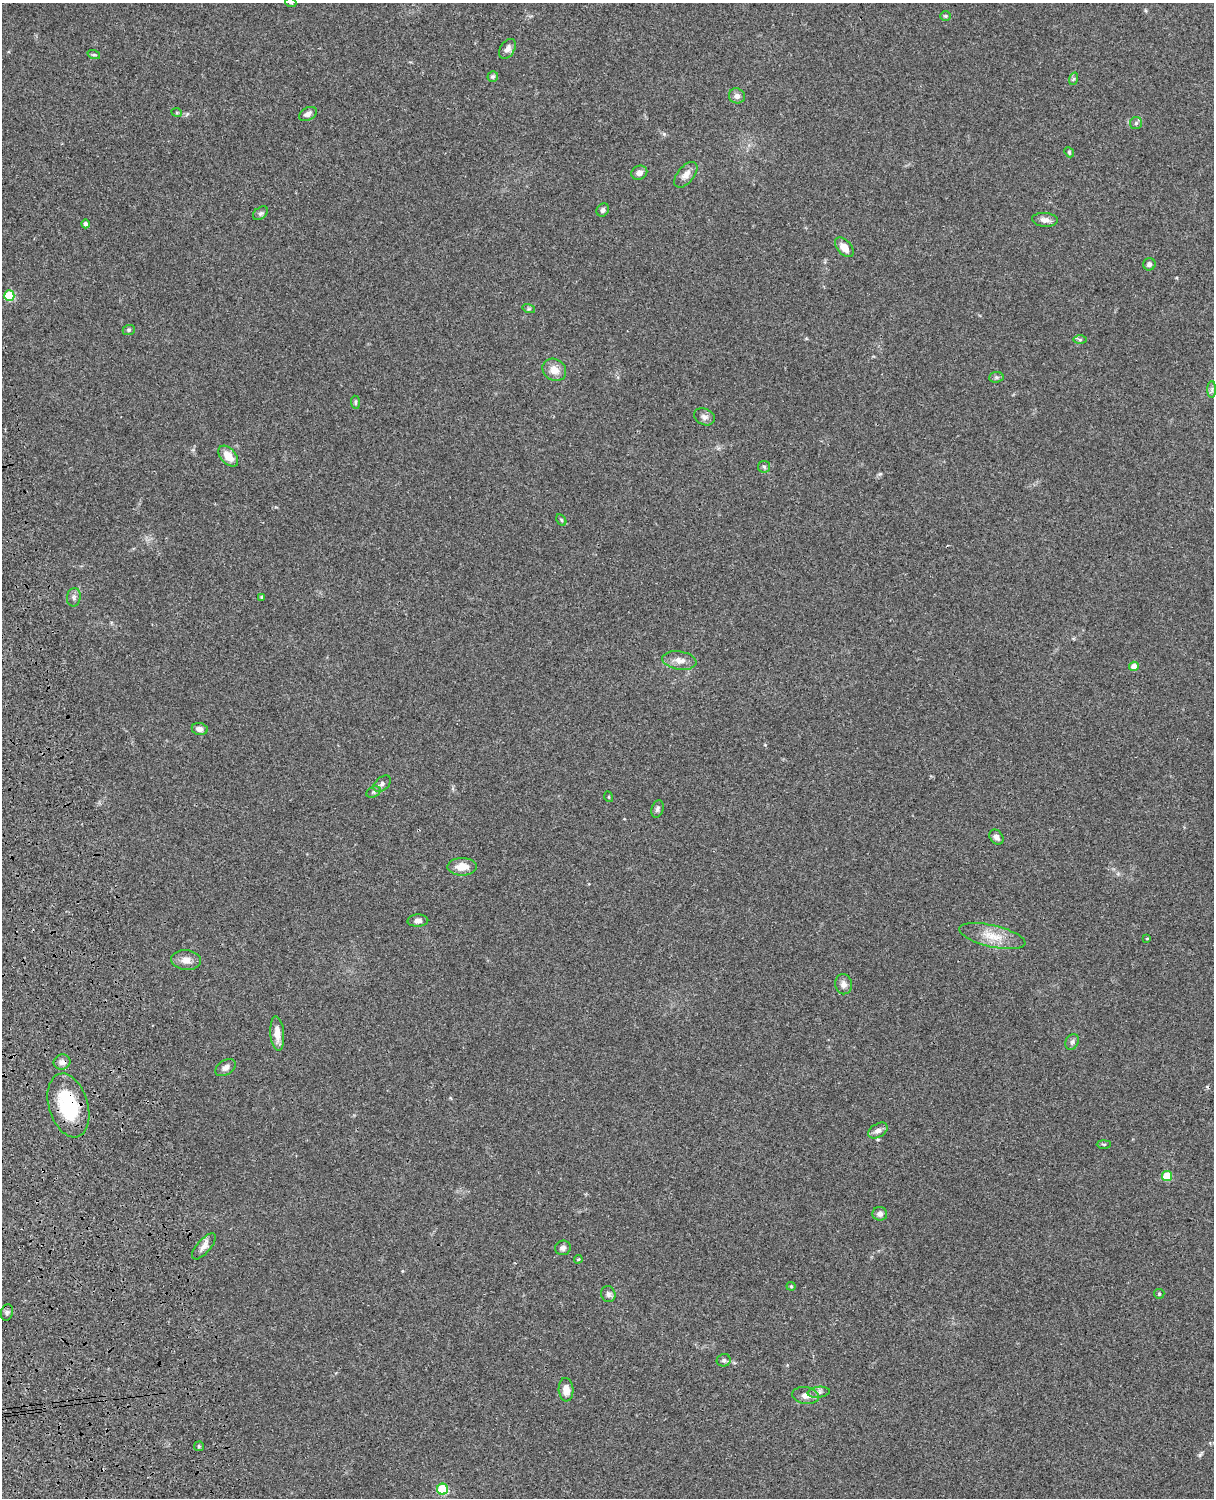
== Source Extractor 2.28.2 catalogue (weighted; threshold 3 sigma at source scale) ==
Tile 7 of 4 x 3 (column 3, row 2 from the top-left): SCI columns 2548-3759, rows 1775-3270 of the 5091 x 4931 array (HDU 1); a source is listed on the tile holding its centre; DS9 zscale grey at full resolution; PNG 1216 x 1500 px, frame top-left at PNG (2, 3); each listed source drawn as its Kron ellipse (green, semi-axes under 4 px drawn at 4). Shown black and unused: <1% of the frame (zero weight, under 3 of 4 exposures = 6% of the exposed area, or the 3 px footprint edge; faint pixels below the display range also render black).
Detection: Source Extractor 2.28.2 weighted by HDU 2 'WHT'; one run over the whole footprint, this tile lists its part. Background 0.0755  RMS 0.0058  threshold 0.026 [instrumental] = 3 sigma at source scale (4.5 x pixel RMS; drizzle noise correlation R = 1.50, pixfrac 1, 0.05/0.05 arcsec/px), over >= 5 px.
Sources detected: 70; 1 cosmic-ray / hot-pixel residue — neither listed nor drawn; the other 69 listed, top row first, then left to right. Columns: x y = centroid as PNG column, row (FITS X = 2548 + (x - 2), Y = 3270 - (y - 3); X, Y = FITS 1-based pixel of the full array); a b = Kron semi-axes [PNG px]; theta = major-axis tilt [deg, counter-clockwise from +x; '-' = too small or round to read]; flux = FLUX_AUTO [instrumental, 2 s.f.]
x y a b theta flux
291 3 5 3 - 0.57
945 16 5 5 - 0.77
507 49 11 7 57 3.1
94 55 6 4 -18 0.9
493 77 5 5 - 1.2
1073 79 6 4 70 0.84
737 96 8 7 - 2.6
177 113 5 3 - 0.5
308 114 9 6 27 2.5
1136 123 6 6 - 1.2
1069 152 5 4 - 0.82
639 173 8 7 - 2.6
686 175 15 8 50 4.2
603 210 7 5 56 1.6
260 213 8 5 40 1.4
1045 220 13 7 -5 2.9
85 224 4 4 - 1.3
844 247 11 7 -48 4.9
1149 264 6 6 - 1.7
9 296 5 5 - 25
529 309 6 4 -17 0.83
129 330 6 5 - 0.93
1080 340 6 4 0 0.87
554 370 12 10 -35 5.7
996 377 7 5 5 1.2
1212 389 8 4 89 1.4
355 402 7 4 -86 0.94
704 417 11 8 -22 2.3
228 456 12 7 -48 6.6
764 467 6 5 - 0.99
561 520 6 4 -60 0.75
74 597 9 7 80 1.8
262 597 4 3 - 0.84
679 660 17 9 -9 4.6
1134 666 5 4 - 4.2
200 729 8 6 -9 2.7
382 784 10 6 39 1.9
373 792 7 5 26 1.1
609 797 5 3 - 0.5
657 809 9 6 71 1.6
996 837 8 6 -52 2.3
462 867 14 9 1 7.1
418 921 10 6 3 2.2
992 936 34 10 -13 11
1147 938 3 3 - 0.5
186 960 15 10 -6 4.2
844 984 10 8 -82 2.8
277 1034 17 7 -85 5.6
1072 1042 8 6 62 1.4
62 1062 8 7 - 2.6
225 1067 11 7 34 2.5
68 1105 33 19 -73 34
878 1131 11 6 31 2.8
1104 1144 7 3 0 0.64
1167 1176 5 5 - 18
880 1214 7 7 - 2.3
204 1246 16 7 49 3.4
563 1248 8 7 - 2
578 1259 4 3 - 0.54
791 1286 4 4 - 0.64
608 1294 8 7 - 1.9
1159 1294 5 5 - 0.72
7 1312 8 6 74 1.6
724 1360 7 6 - 1.2
566 1390 12 7 -86 5.1
819 1392 11 5 7 1.8
806 1396 13 8 -9 4.1
199 1446 5 5 - 0.83
442 1489 5 5 - 33
Overlapping masked pixels (flux is a lower limit): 2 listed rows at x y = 62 1062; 68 1105
Isophote crosses this tile's border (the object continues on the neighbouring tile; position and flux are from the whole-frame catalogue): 1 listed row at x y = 291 3